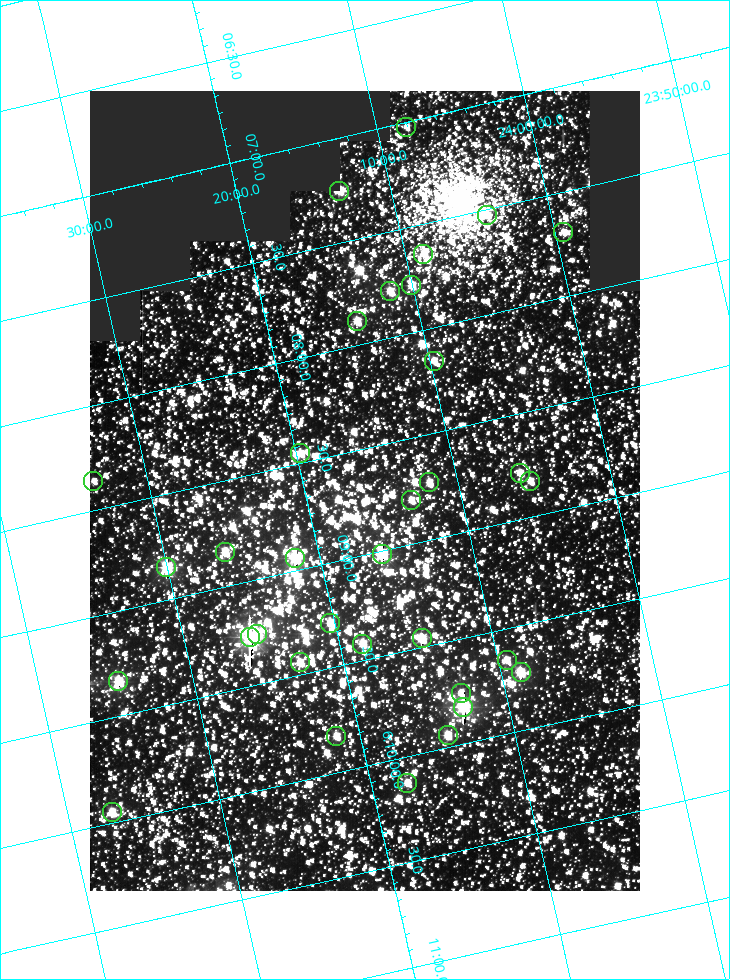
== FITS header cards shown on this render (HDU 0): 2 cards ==
NAXIS1  =                  550
NAXIS2  =                  800

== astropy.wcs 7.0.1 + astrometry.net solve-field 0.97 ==
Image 550 x 800 px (HDU 0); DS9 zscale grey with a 90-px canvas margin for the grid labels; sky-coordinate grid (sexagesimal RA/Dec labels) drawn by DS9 from the SOLVED WCS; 34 Tycho-2 reference stars matched to detected sources circled (green)
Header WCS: RA---TAN/DEC--TAN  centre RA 06:08:42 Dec +24:16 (92.17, +24.27 deg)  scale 3.98 arcsec/px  FOV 36.4' x 53.0'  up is -103 deg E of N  parity normal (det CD < 0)
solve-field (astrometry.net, Tycho-2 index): VERIFIED the header's WCS against the Tycho-2 star catalogue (verified at 3 index scales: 19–34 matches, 0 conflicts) and refined it, rather than solving blind
Solved WCS: RA---TAN-SIP/DEC--TAN-SIP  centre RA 06:08:42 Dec +24:16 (92.17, +24.27 deg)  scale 3.97 arcsec/px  FOV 36.4' x 53.0'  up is -103 deg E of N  parity normal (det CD < 0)
The solver's refit moves the header's centre by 0.23 arcsec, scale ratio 0.9997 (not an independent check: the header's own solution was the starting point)
Tycho-2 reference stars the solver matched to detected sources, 34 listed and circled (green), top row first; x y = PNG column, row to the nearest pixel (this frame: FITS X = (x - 90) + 1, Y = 800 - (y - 91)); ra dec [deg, ICRS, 3 dp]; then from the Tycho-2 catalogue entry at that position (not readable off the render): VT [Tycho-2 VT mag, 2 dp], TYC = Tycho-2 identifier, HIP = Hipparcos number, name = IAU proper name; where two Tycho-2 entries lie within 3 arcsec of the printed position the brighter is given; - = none
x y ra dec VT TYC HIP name
406 127 91.756 +24.135 11.55 1864-383-1 - -
339 191 91.813 +24.222 9.50 1864-951-1 - -
487 215 91.882 +24.069 10.67 1864-1197-1 - -
563 232 91.922 +23.991 11.04 1864-773-1 - -
423 254 91.910 +24.147 9.81 1864-677-1 - -
411 285 91.945 +24.168 9.83 1864-545-1 - -
390 291 91.946 +24.193 9.49 1864-879-1 - -
357 321 91.972 +24.235 9.87 1864-607-1 - -
434 361 92.040 +24.163 9.97 1864-387-1 - -
300 453 92.113 +24.329 10.09 1877-692-1 - -
520 473 92.195 +24.097 9.91 1877-1306-1 - -
93 481 92.090 +24.558 11.22 1868-1493-1 - -
530 481 92.208 +24.088 10.02 1877-898-1 - -
429 482 92.182 +24.197 9.90 1877-42-1 - -
411 500 92.198 +24.221 10.14 1877-234-1 - -
225 552 92.210 +24.434 9.33 1881-345-1 - -
382 554 92.254 +24.266 8.73 1877-224-1 - -
295 558 92.236 +24.360 8.19 1877-300-1 29148 -
166 567 92.212 +24.501 8.67 1881-93-1 - -
330 623 92.321 +24.338 9.42 1877-884-1 - -
257 634 92.315 +24.419 9.14 1881-15-1 - -
250 637 92.316 +24.428 7.55 1881-1595-1 - -
422 638 92.364 +24.244 8.80 1877-1589-1 - -
362 644 92.355 +24.308 9.21 1877-702-1 - -
507 660 92.412 +24.157 10.23 1877-766-1 - -
300 662 92.360 +24.380 9.69 1881-496-1 - -
521 672 92.431 +24.145 8.75 1877-16-1 - -
118 681 92.334 +24.580 8.60 1881-81-1 - -
461 693 92.439 +24.215 10.07 1877-154-1 - -
463 707 92.456 +24.215 7.57 1877-1484-1 - -
448 735 92.485 +24.239 9.49 1877-1276-1 - -
336 736 92.457 +24.359 9.75 1877-1432-1 - -
407 783 92.531 +24.294 10.40 1877-334-1 - -
112 812 92.487 +24.619 9.38 1881-1542-1 - -